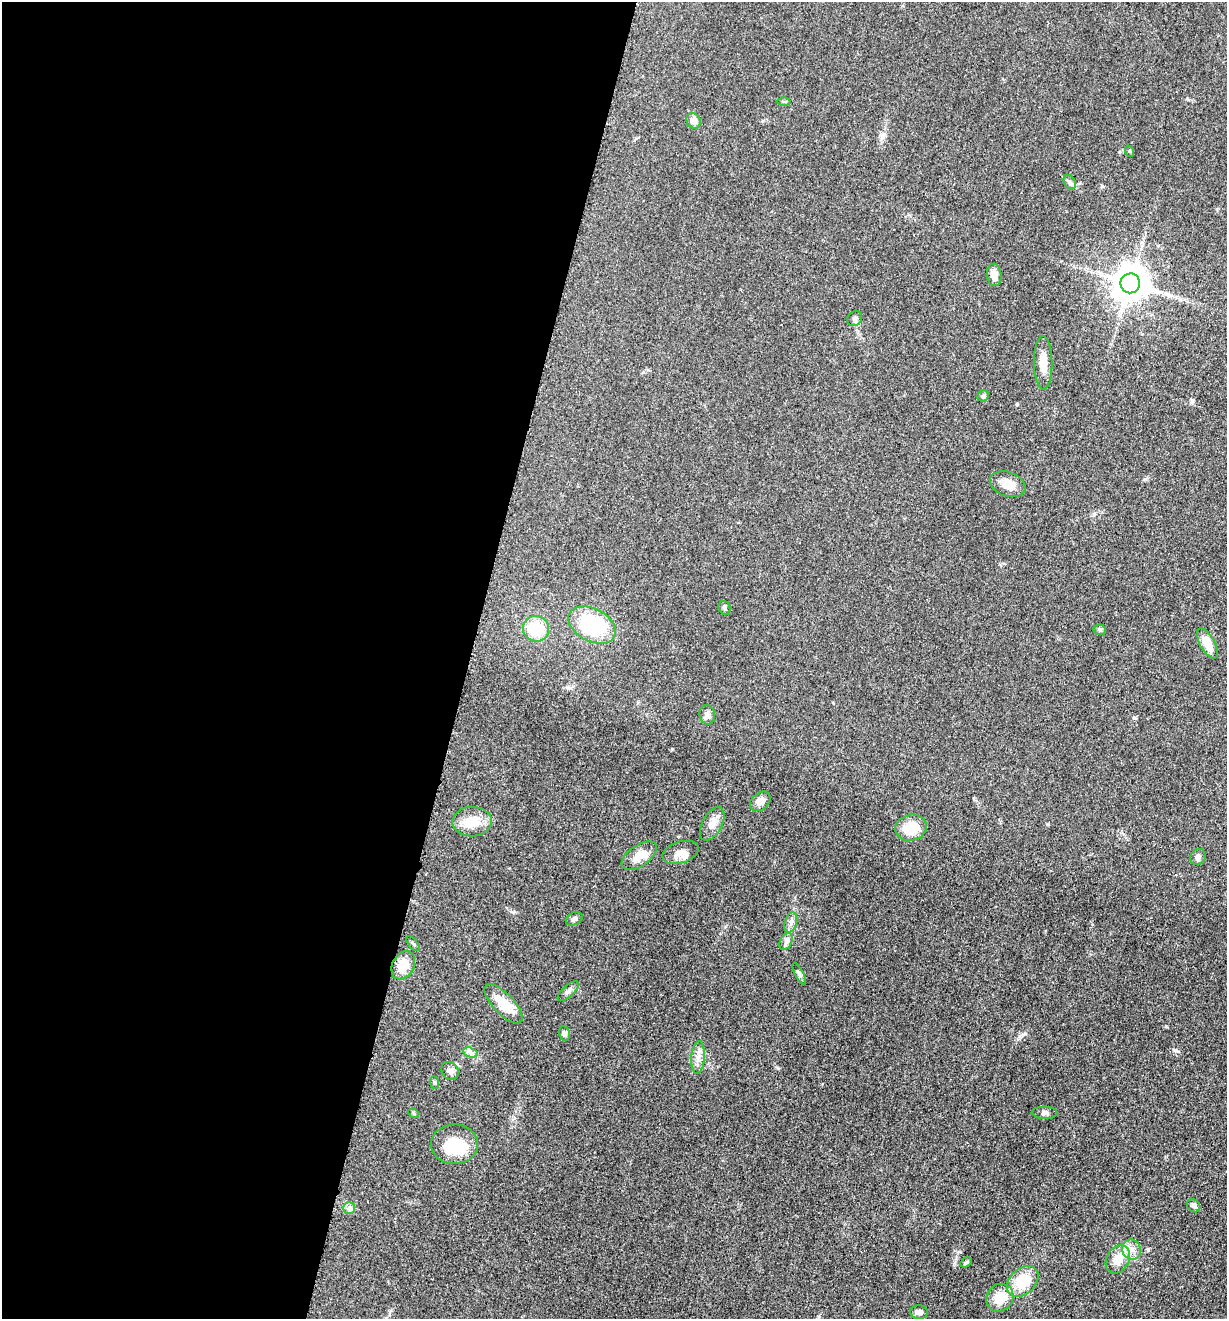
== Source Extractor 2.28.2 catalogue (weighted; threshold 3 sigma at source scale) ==
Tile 5 of 4 x 4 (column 1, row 2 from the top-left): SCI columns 263-1487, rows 2648-3964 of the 5302 x 5291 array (HDU 1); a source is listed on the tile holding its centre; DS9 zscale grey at full resolution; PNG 1229 x 1321 px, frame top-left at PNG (2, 2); each listed source drawn as its Kron ellipse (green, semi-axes under 4 px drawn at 4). Shown black and unused: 38% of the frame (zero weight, under 3 of 5 exposures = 1% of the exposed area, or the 3 px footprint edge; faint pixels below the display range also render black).
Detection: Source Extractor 2.28.2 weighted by HDU 2 'WHT'; one run over the whole footprint, this tile lists its part. Background 0.0509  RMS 0.0058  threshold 0.0263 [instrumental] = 3 sigma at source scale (4.5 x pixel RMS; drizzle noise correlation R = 1.50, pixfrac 1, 0.05/0.05 arcsec/px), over >= 5 px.
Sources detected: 49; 1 inside a brighter object's white glare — neither listed nor drawn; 1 inside a brighter listed object's ellipse — not listed separately; the other 47 listed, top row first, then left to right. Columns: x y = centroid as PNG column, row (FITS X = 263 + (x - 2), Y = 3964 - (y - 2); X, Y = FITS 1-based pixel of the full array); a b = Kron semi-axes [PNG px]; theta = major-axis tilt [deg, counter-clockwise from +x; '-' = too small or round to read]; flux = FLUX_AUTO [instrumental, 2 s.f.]
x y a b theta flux
784 102 6 4 0 0.74
693 121 8 7 - 3.4
1129 151 6 3 -71 0.57
1070 182 8 5 -59 1.3
994 275 11 7 -85 4.5
1130 283 10 9 - 1400
855 318 8 7 - 1.7
1043 363 27 9 -89 7.1
983 396 6 5 - 1.2
1008 484 18 12 -20 6.6
724 608 7 5 -66 1.3
592 625 25 16 -27 41
536 629 13 12 - 19
1100 630 6 5 - 0.94
1207 643 17 7 -62 8.3
707 715 9 8 - 2.7
760 801 11 8 40 4
472 822 19 15 1 11
712 824 18 10 62 5
911 828 16 13 13 13
680 852 19 10 18 5.3
639 856 20 10 34 8.5
1198 857 8 7 - 1.8
574 919 9 6 27 1.5
791 923 10 6 74 2.2
786 941 9 6 63 1.8
413 944 9 3 -50 0.75
403 965 15 10 62 10
799 974 12 4 -63 1.4
568 991 13 5 42 1.9
503 1004 25 10 -46 13
564 1034 7 5 -77 1.6
470 1052 7 4 -19 1.6
698 1057 16 7 86 3.9
450 1071 9 8 - 2.6
434 1082 6 4 -83 0.79
414 1113 5 4 - 0.85
1045 1113 13 6 -2 1.8
454 1144 23 20 -1 23
1194 1206 7 6 - 1.4
349 1208 6 6 - 1.4
1132 1250 10 9 - 4.2
1118 1259 15 11 60 9.2
966 1262 6 4 31 0.75
1023 1281 18 12 43 17
1000 1298 14 13 - 10
919 1312 8 7 - 2.2
Unlisted compact peaks at least as high as the median listed source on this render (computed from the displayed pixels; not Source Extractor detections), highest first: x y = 1175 1050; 1023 1034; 513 912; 778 1068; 672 749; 1192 400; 1166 1026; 1017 404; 1134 718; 1145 479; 954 1263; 1119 152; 1102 186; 1047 824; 960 1252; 882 136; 1094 514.